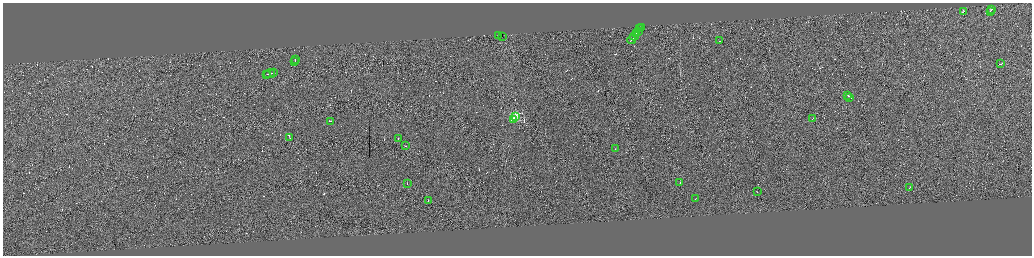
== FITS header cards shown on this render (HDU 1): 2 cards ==
NAXIS1  =                 4118
NAXIS2  =                 1014

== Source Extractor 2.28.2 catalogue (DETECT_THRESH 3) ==
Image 4118 x 1014 px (HDU 1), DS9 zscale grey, zoomed out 1/4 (1 PNG px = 4 x 4 image px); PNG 1034 x 258 px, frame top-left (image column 4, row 1011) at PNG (3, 3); each listed source drawn as its Kron ellipse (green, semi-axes under 4 px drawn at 4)
Background 0.0957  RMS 2.9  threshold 8.71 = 3 sigma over >= 5 px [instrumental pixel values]
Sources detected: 496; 462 cannot appear on this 1/4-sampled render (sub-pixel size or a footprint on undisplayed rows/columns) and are neither listed nor drawn; the other 34 listed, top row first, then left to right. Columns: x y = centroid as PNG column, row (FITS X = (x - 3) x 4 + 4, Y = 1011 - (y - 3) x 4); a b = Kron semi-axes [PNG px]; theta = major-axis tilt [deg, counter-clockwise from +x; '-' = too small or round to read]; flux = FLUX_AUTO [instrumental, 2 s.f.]
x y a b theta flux
991 10 3 1 - 15000
963 11 3 1 - 25000
990 11 2 1 - 8500
642 27 3 1 - 16000
640 29 2 1 - 20000
638 31 3 1 - 12000
636 33 3 1 - 16000
498 35 3 1 - 13000
502 36 2 1 - 430000
634 36 4 1 - 19000
631 39 4 1 - 12000
719 41 2 1 - 4900
295 59 2 1 - 6200
295 61 3 1 - 11000
1000 64 2 1 - 7700
274 73 2 1 - 11000
267 74 2 1 - 13000
269 74 5 1 - 27000
848 95 2 1 - 9600
850 97 2 1 - 12000
515 116 2 2 - 110000
813 118 2 1 - 9000
513 119 2 2 - 4300
331 121 2 1 - 18000
290 137 2 1 - 8600
398 138 2 1 - 6500
405 146 2 1 - 23000
615 148 2 1 - 5300
407 183 2 1 - 24000
680 183 4 1 - 15000
910 187 2 1 - 7500
757 192 3 1 - 9000
695 199 2 1 - 10000
428 200 2 1 - 6400
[462 sub-pixel or undisplayed-footprint detections neither listed nor drawn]